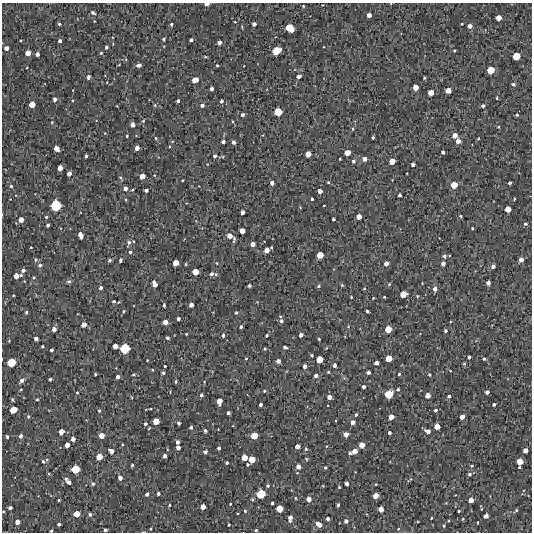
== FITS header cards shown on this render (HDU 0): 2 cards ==
NAXIS1  =                  530 /Length X axis
NAXIS2  =                  530 /Length Y axis

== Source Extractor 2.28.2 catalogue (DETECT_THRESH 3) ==
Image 530 x 530 px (HDU 0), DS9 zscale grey, 1 PNG px = 1 image px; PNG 534 x 534 px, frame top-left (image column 1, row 530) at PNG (2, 3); no overlay
Background 1740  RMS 170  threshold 512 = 3 sigma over >= 5 px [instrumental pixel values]
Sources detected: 318; all 318 listed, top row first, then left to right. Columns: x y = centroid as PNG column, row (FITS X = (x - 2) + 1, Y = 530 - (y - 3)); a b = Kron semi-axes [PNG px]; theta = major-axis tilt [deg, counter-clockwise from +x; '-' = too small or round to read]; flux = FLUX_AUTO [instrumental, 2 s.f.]
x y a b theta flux
207 4 4 2 - 55000
303 6 4 3 - 10000
93 12 5 4 - 23000
369 15 4 4 - 63000
499 18 4 4 - 100000
59 24 3 3 - 15000
171 24 3 3 - 17000
254 24 4 4 - 43000
462 24 3 2 - 10000
470 26 4 4 - 56000
290 28 7 5 -41 290000
163 39 3 3 - 15000
191 40 3 3 - 27000
60 41 3 3 - 34000
219 42 4 4 - 48000
106 47 3 3 - 26000
6 48 4 4 - 52000
276 51 6 5 - 260000
454 51 3 2 - 10000
28 53 4 4 - 100000
101 53 4 4 - 13000
37 54 4 3 - 45000
516 56 5 5 - 230000
205 57 3 3 - 12000
138 65 4 3 - 36000
217 65 3 2 - 13000
490 70 5 5 - 220000
299 76 4 4 - 50000
88 77 4 3 - 29000
424 78 3 2 - 12000
195 80 6 4 18 110000
513 84 3 3 - 21000
416 87 5 4 - 110000
212 89 4 3 - 36000
448 90 4 4 - 98000
431 92 5 4 - 130000
497 98 3 2 - 10000
55 99 4 4 - 42000
178 101 3 3 - 24000
222 101 4 4 - 28000
32 104 5 4 - 130000
155 105 5 4 - 12000
202 105 4 4 - 37000
117 106 3 2 - 7300
483 106 3 3 - 24000
278 112 6 5 - 250000
242 115 4 4 - 29000
517 115 3 3 - 13000
143 121 4 4 - 14000
52 122 3 3 - 8800
133 125 4 4 - 50000
499 127 4 3 - 8200
353 129 4 3 - 9500
105 133 3 3 - 6700
455 135 4 4 - 79000
127 136 3 3 - 11000
373 137 3 3 - 19000
156 138 4 3 - 12000
478 139 3 2 - 9800
458 141 4 4 - 69000
223 142 3 3 - 31000
233 142 4 3 - 36000
56 148 5 4 - 91000
137 148 4 4 - 68000
443 152 3 3 - 28000
347 153 5 4 - 110000
308 154 5 4 - 100000
86 156 3 3 - 21000
215 156 4 4 - 23000
340 159 2 2 - 7200
365 159 4 4 - 62000
353 161 4 4 - 22000
392 161 5 4 - 130000
413 164 3 3 - 29000
60 168 4 4 - 94000
407 173 2 2 - 7100
69 174 4 4 - 59000
154 175 4 3 - 8100
142 176 4 4 - 93000
120 177 5 4 - 15000
182 180 3 2 - 8500
328 182 3 2 - 9300
272 183 4 3 - 39000
510 183 3 3 - 26000
454 185 5 5 - 170000
11 186 4 4 - 13000
125 188 4 4 - 44000
132 190 3 3 - 11000
146 190 4 3 - 34000
320 191 4 4 - 68000
399 195 3 3 - 27000
312 199 3 3 - 18000
514 199 3 2 - 8700
56 205 7 7 - 490000
324 205 3 2 - 7800
508 209 5 4 - 130000
242 212 4 4 - 49000
461 216 3 3 - 11000
46 217 3 3 - 12000
359 217 4 4 - 85000
333 219 3 3 - 20000
21 220 4 4 - 76000
525 224 4 3 - 16000
48 225 3 3 - 23000
472 228 3 2 - 12000
242 231 5 4 - 110000
80 235 6 4 -71 82000
229 236 6 5 - 100000
264 241 2 2 - 6100
129 242 5 5 - 34000
252 244 4 4 - 70000
31 247 3 2 - 8300
266 250 5 4 - 99000
130 252 4 3 - 19000
320 255 5 5 - 160000
444 256 4 4 - 22000
36 260 5 4 - 16000
110 260 5 4 - 18000
120 260 4 3 - 20000
521 260 4 4 - 55000
176 263 5 4 - 120000
386 263 4 4 - 57000
186 264 4 3 - 9700
443 264 4 4 - 44000
40 265 5 4 - 22000
493 266 4 4 - 40000
23 270 4 3 - 34000
195 272 5 5 - 160000
212 274 5 5 - 36000
21 275 3 3 - 15000
16 276 4 4 - 83000
34 277 3 3 - 12000
69 281 5 4 - 24000
488 283 4 4 - 48000
155 284 6 4 -66 77000
389 284 5 4 - 12000
342 285 4 3 - 12000
249 286 3 3 - 26000
319 286 5 4 - 16000
101 288 4 3 - 34000
364 288 3 3 - 8500
435 289 4 4 - 55000
403 294 5 5 - 150000
13 295 3 2 - 8600
417 296 4 3 - 9500
351 297 3 2 - 8600
384 297 2 2 - 9500
373 298 3 2 - 8300
114 301 3 3 - 18000
164 305 4 3 - 18000
191 305 4 4 - 52000
124 311 3 3 - 12000
367 311 3 3 - 20000
26 312 4 3 - 17000
236 313 3 3 - 14000
178 319 4 3 - 33000
281 321 4 4 - 30000
165 322 4 4 - 77000
84 324 4 4 - 93000
241 327 3 3 - 18000
54 329 4 4 - 54000
388 329 5 5 - 170000
445 331 3 3 - 20000
186 334 2 2 - 8300
223 335 4 3 - 28000
267 335 3 3 - 20000
301 335 4 3 - 46000
167 338 3 3 - 23000
36 339 4 4 - 49000
319 339 3 3 - 14000
9 341 3 3 - 7100
42 346 3 2 - 12000
115 346 4 4 - 85000
285 347 4 3 - 30000
125 348 6 6 - 420000
264 349 4 3 - 11000
51 350 3 3 - 29000
311 355 3 3 - 16000
469 357 3 3 - 24000
389 358 5 5 - 150000
246 359 4 3 - 9000
484 359 3 3 - 16000
319 360 5 5 - 180000
278 361 4 4 - 51000
11 362 6 5 - 300000
376 363 4 4 - 48000
464 364 3 3 - 12000
335 365 4 3 - 43000
165 366 3 3 - 12000
305 366 4 4 - 40000
153 370 3 2 - 8900
328 372 3 3 - 12000
368 372 4 4 - 36000
163 373 4 3 - 20000
95 374 3 2 - 10000
134 374 5 3 - 13000
399 374 3 3 - 13000
316 375 4 4 - 44000
429 375 3 3 - 11000
118 376 4 4 - 36000
50 379 3 3 - 22000
22 380 4 4 - 38000
176 382 4 3 - 15000
364 387 3 3 - 29000
21 389 2 2 - 11000
398 389 3 3 - 18000
264 391 4 3 - 10000
77 392 3 2 - 9000
487 392 4 4 - 39000
389 394 6 5 - 260000
201 395 4 3 - 26000
428 395 4 4 - 91000
449 396 3 3 - 23000
329 397 4 4 - 67000
132 398 4 2 - 8800
12 399 3 3 - 17000
37 399 3 3 - 12000
219 401 5 4 - 120000
494 404 3 3 - 20000
260 405 3 3 - 26000
13 410 6 4 21 180000
435 410 3 3 - 20000
99 411 4 3 - 13000
228 413 4 3 - 34000
356 415 3 3 - 18000
28 417 5 4 - 15000
391 417 4 4 - 98000
462 417 4 4 - 70000
156 421 5 5 - 160000
353 422 4 4 - 54000
179 423 3 3 - 26000
145 424 4 4 - 24000
437 426 4 4 - 110000
191 427 3 3 - 23000
205 430 4 3 - 20000
61 431 5 4 - 90000
428 431 5 4 - 50000
389 433 3 3 - 29000
346 434 4 4 - 74000
21 436 4 4 - 35000
101 436 4 4 - 100000
254 436 5 5 - 200000
7 437 3 3 - 24000
73 439 4 4 - 53000
178 442 4 3 - 39000
67 445 4 4 - 82000
362 445 4 4 - 110000
178 447 4 4 - 50000
297 447 4 4 - 71000
219 448 3 3 - 22000
306 449 4 4 - 14000
525 450 4 4 - 72000
111 451 5 4 - 70000
355 451 5 4 - 93000
205 452 3 3 - 35000
350 453 3 3 - 15000
165 456 4 3 - 39000
99 457 5 4 - 140000
244 458 5 4 - 130000
252 459 5 5 - 150000
306 459 5 3 - 9500
43 461 5 4 - 17000
520 461 5 5 - 160000
227 463 3 3 - 18000
132 465 3 3 - 15000
248 465 3 3 - 15000
472 466 3 2 - 12000
298 467 5 5 - 64000
519 467 3 2 - 10000
325 468 3 3 - 16000
75 469 6 6 - 290000
469 474 5 5 - 23000
120 478 4 4 - 49000
68 482 6 4 -48 52000
93 484 5 4 - 18000
347 484 4 4 - 47000
376 484 3 2 - 8700
268 486 4 3 - 17000
339 487 3 3 - 11000
147 494 4 3 - 30000
158 494 3 3 - 28000
261 494 6 6 - 320000
51 496 5 3 - 8800
376 496 4 4 - 110000
295 498 4 3 - 9600
309 499 4 4 - 66000
59 500 3 3 - 15000
471 500 4 4 - 82000
272 503 3 3 - 26000
230 504 3 2 - 8100
169 505 4 3 - 12000
338 505 4 3 - 21000
203 507 4 4 - 92000
10 508 4 3 - 30000
279 509 5 5 - 170000
381 509 4 4 - 83000
516 510 4 4 - 15000
245 511 4 3 - 16000
459 511 3 2 - 12000
77 514 5 5 - 140000
90 514 5 4 - 28000
486 516 4 4 - 52000
290 518 7 4 82 64000
431 518 3 2 - 9000
328 519 4 3 - 38000
463 519 3 3 - 9300
346 521 4 4 - 45000
17 522 4 4 - 70000
478 522 3 2 - 9200
59 524 3 3 - 25000
319 524 6 4 -43 87000
229 525 3 2 - 11000
444 526 4 3 - 12000
151 529 4 2 - 8800
398 529 4 3 - 9200
105 530 3 3 - 25000
256 530 4 3 - 14000
51 531 3 3 - 14000
At the frame edge (FLAGS 8, measured only in part): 3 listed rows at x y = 207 4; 10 508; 51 531